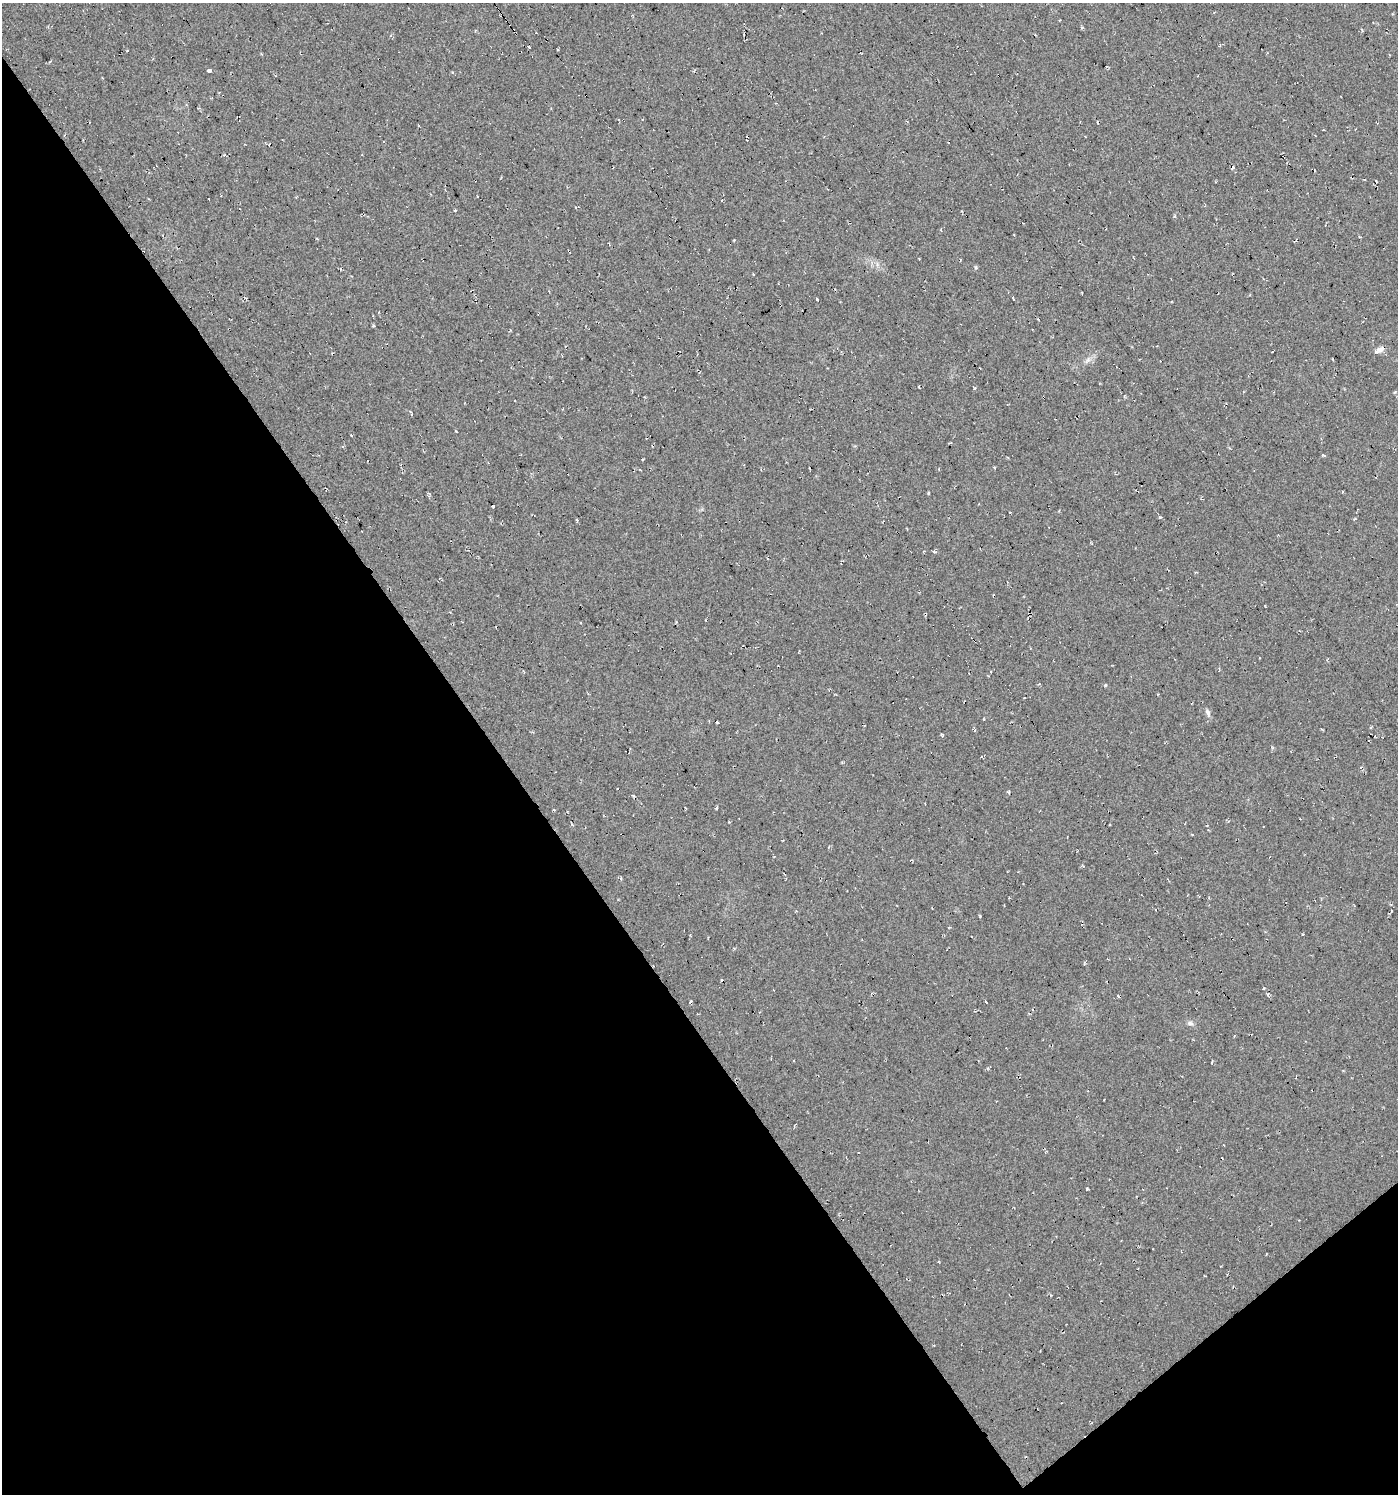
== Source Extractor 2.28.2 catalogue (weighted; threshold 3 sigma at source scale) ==
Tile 14 of 4 x 4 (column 2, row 4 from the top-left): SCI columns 1526-2921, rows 1-1492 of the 5906 x 5968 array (HDU 1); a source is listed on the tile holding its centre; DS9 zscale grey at full resolution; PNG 1400 x 1496 px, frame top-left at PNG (2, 3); no overlay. Shown black and unused: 38% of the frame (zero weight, under 2 of 3 exposures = <1% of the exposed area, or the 3 px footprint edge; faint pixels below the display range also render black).
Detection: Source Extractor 2.28.2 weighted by HDU 2 'WHT'; one run over the whole footprint, this tile lists its part. Background 0.03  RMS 0.013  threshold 0.0577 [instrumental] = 3 sigma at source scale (4.5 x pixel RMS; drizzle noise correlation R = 1.50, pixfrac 1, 0.0396/0.0396 arcsec/px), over >= 5 px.
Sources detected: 20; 5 cosmic-ray / hot-pixel residue — not listed; the other 15 listed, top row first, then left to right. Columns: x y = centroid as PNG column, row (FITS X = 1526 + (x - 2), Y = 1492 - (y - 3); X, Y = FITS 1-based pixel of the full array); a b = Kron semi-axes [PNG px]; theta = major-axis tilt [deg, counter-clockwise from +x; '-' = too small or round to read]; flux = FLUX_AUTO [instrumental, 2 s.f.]
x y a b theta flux
529 47 4 3 - 8.1
209 70 4 3 - 54
941 230 4 2 - 1.3
976 267 6 4 72 1.5
753 275 4 3 - 1
1013 298 4 3 - 22
817 300 3 3 - 13
1380 350 14 6 34 5.8
975 388 3 3 - 3.3
456 431 3 2 - 2.3
1324 455 5 3 - 1.4
493 506 3 3 - 13
1355 519 4 3 - 1.2
1208 712 11 6 -68 4.1
1190 1023 9 5 -11 3.6
Unlisted compact peaks at least as high as the median listed source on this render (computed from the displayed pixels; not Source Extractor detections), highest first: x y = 1160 517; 980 916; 1105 685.